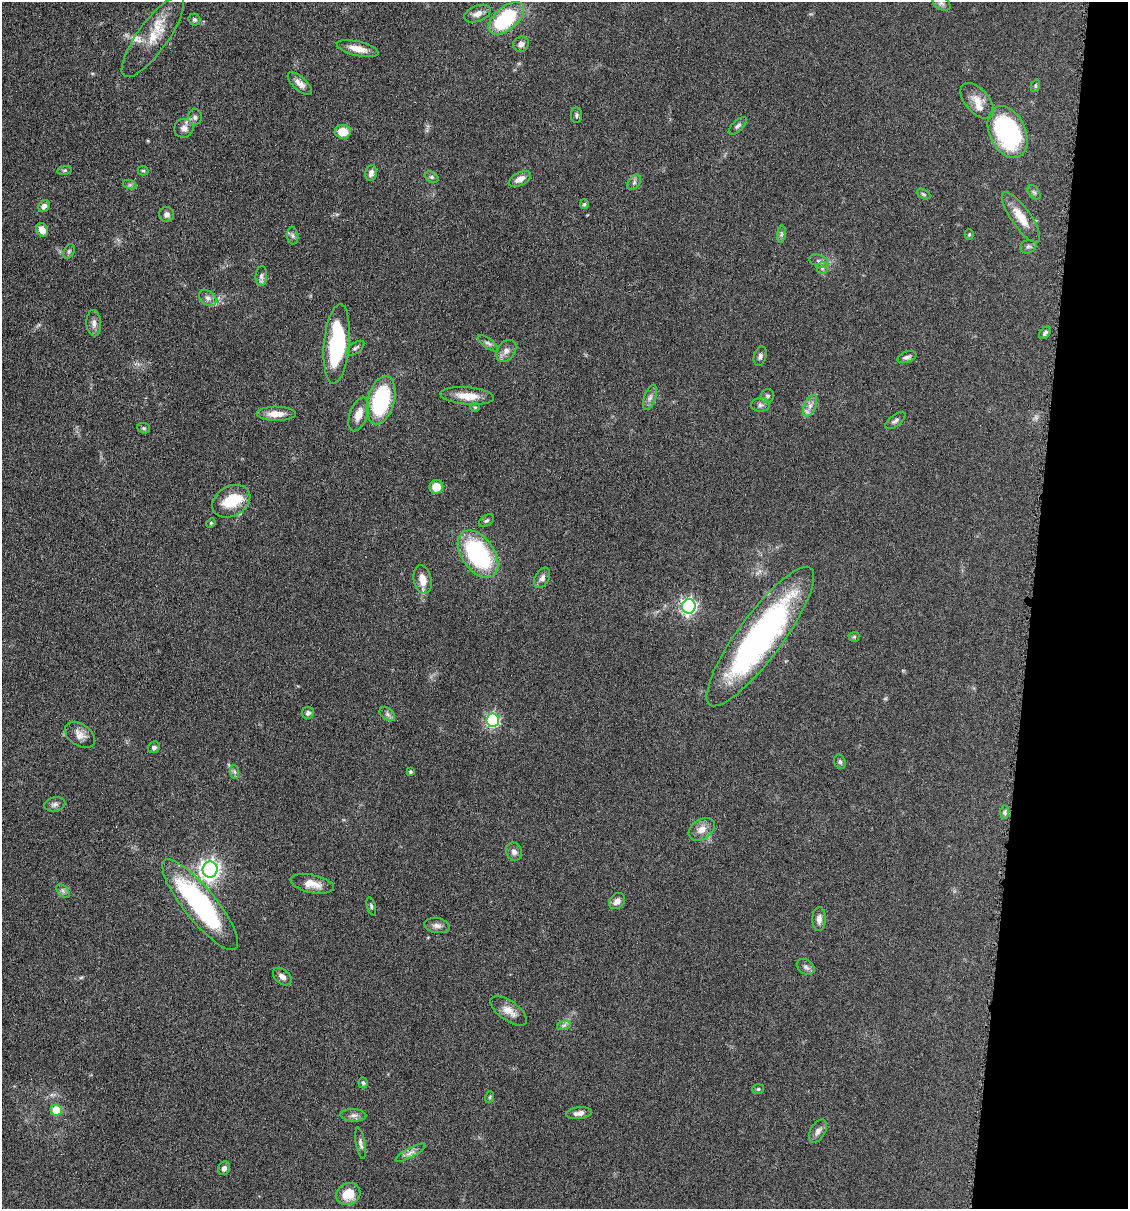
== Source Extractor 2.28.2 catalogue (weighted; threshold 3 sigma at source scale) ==
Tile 8 of 4 x 4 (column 4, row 2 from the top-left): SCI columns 3495-4620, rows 2419-3625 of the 4852 x 4836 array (HDU 1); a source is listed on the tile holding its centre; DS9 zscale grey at full resolution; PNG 1130 x 1211 px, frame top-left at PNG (2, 2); each listed source drawn as its Kron ellipse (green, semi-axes under 4 px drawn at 4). Shown black and unused: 9% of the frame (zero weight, under 4 of 8 exposures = <1% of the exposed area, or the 3 px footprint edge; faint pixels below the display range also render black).
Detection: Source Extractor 2.28.2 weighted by HDU 2 'WHT'; one run over the whole footprint, this tile lists its part. Background 0.0485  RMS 0.004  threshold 0.0163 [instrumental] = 3 sigma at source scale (4.09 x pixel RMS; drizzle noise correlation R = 1.36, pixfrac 0.8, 0.05/0.05 arcsec/px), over >= 5 px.
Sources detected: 109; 1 too faint to see at this stretch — neither listed nor drawn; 5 inside a brighter listed object's ellipse — not listed separately; the other 103 listed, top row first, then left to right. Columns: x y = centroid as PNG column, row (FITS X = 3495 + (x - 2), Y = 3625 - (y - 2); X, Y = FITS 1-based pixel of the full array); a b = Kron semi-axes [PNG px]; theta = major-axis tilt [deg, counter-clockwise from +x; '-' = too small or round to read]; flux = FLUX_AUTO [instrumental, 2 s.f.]
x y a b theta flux
941 3 10 6 -30 1.1
477 14 14 8 21 2.5
506 18 21 11 40 32
194 20 6 5 - 0.87
153 37 48 15 54 11
521 44 8 7 - 1.8
358 49 21 7 -13 4
300 84 15 6 -42 2.2
1035 86 6 4 75 0.53
977 101 21 12 -49 4.1
576 115 8 5 89 0.74
195 117 8 7 - 1.2
738 126 11 5 44 1.1
184 128 9 9 - 2.1
343 132 8 7 - 6.4
1008 132 27 18 -64 46
64 170 7 4 8 0.53
143 171 5 4 - 0.53
371 173 8 6 79 1.7
432 177 7 5 -27 0.74
520 179 12 6 27 2.4
634 182 8 5 54 0.93
130 185 7 4 -18 0.68
1034 192 8 5 -53 0.76
923 194 7 4 -28 0.6
584 204 5 4 - 0.51
44 206 6 5 - 1.3
167 215 8 7 - 1.3
1021 217 30 9 -55 6.3
42 230 7 5 -60 3.2
781 234 8 4 82 0.75
969 234 5 4 - 0.4
293 236 9 5 -83 0.92
1028 247 8 6 21 1
69 251 8 5 65 0.65
819 261 10 6 -21 1.2
822 268 6 5 - 0.8
261 276 10 5 85 1.1
208 298 10 7 -37 1.5
94 323 13 7 -87 1.8
1045 333 7 4 50 0.85
488 343 12 5 -35 1.1
337 344 40 13 85 38
355 348 10 5 35 0.91
506 351 12 9 52 2.1
760 356 10 6 73 1.3
907 357 10 5 19 1.1
467 396 27 8 -5 5.9
767 396 7 6 - 0.81
650 397 13 5 71 1.5
381 400 25 13 74 35
760 405 9 7 2 1.1
810 406 11 6 65 1.9
475 407 5 4 - 0.41
276 414 19 7 0 4.2
359 414 18 9 69 3.8
895 420 12 5 39 1.1
144 428 6 5 - 0.61
436 487 7 6 - 5.7
231 501 20 15 30 11
486 521 8 5 34 0.72
211 523 5 4 - 0.43
478 554 27 16 -54 43
542 578 11 7 61 1.4
423 580 14 8 -78 4.1
689 606 7 6 - 96
760 636 85 22 54 110
854 637 5 5 - 0.5
308 713 6 6 - 1
387 714 9 5 -37 1.1
493 720 7 6 - 48
80 735 16 11 -35 2.9
154 747 6 5 - 1.1
840 762 7 5 -74 0.76
235 772 7 4 -88 0.78
410 772 4 4 - 0.62
55 804 11 7 12 1.2
1005 812 7 4 89 0.79
702 829 14 10 34 3.2
514 852 9 7 -66 1.5
210 869 8 7 - 200
312 884 22 9 -12 4.4
63 891 8 5 -46 0.95
617 901 9 7 46 2.1
200 905 57 16 -51 59
371 906 9 4 -75 0.61
819 919 12 6 89 1.8
437 926 13 7 -9 1.7
806 967 9 7 -35 1.2
282 977 11 7 -40 1.8
509 1011 21 10 -35 3.7
564 1025 7 4 19 0.76
363 1083 5 4 - 0.54
758 1089 6 5 - 0.55
490 1097 6 3 71 0.41
56 1110 6 5 - 8.4
579 1113 13 6 7 1.9
353 1115 13 6 -3 1.6
818 1131 12 7 59 1.7
361 1143 16 4 -80 1.2
410 1153 17 4 29 1.7
224 1168 7 6 - 1.3
348 1194 12 10 24 7.1